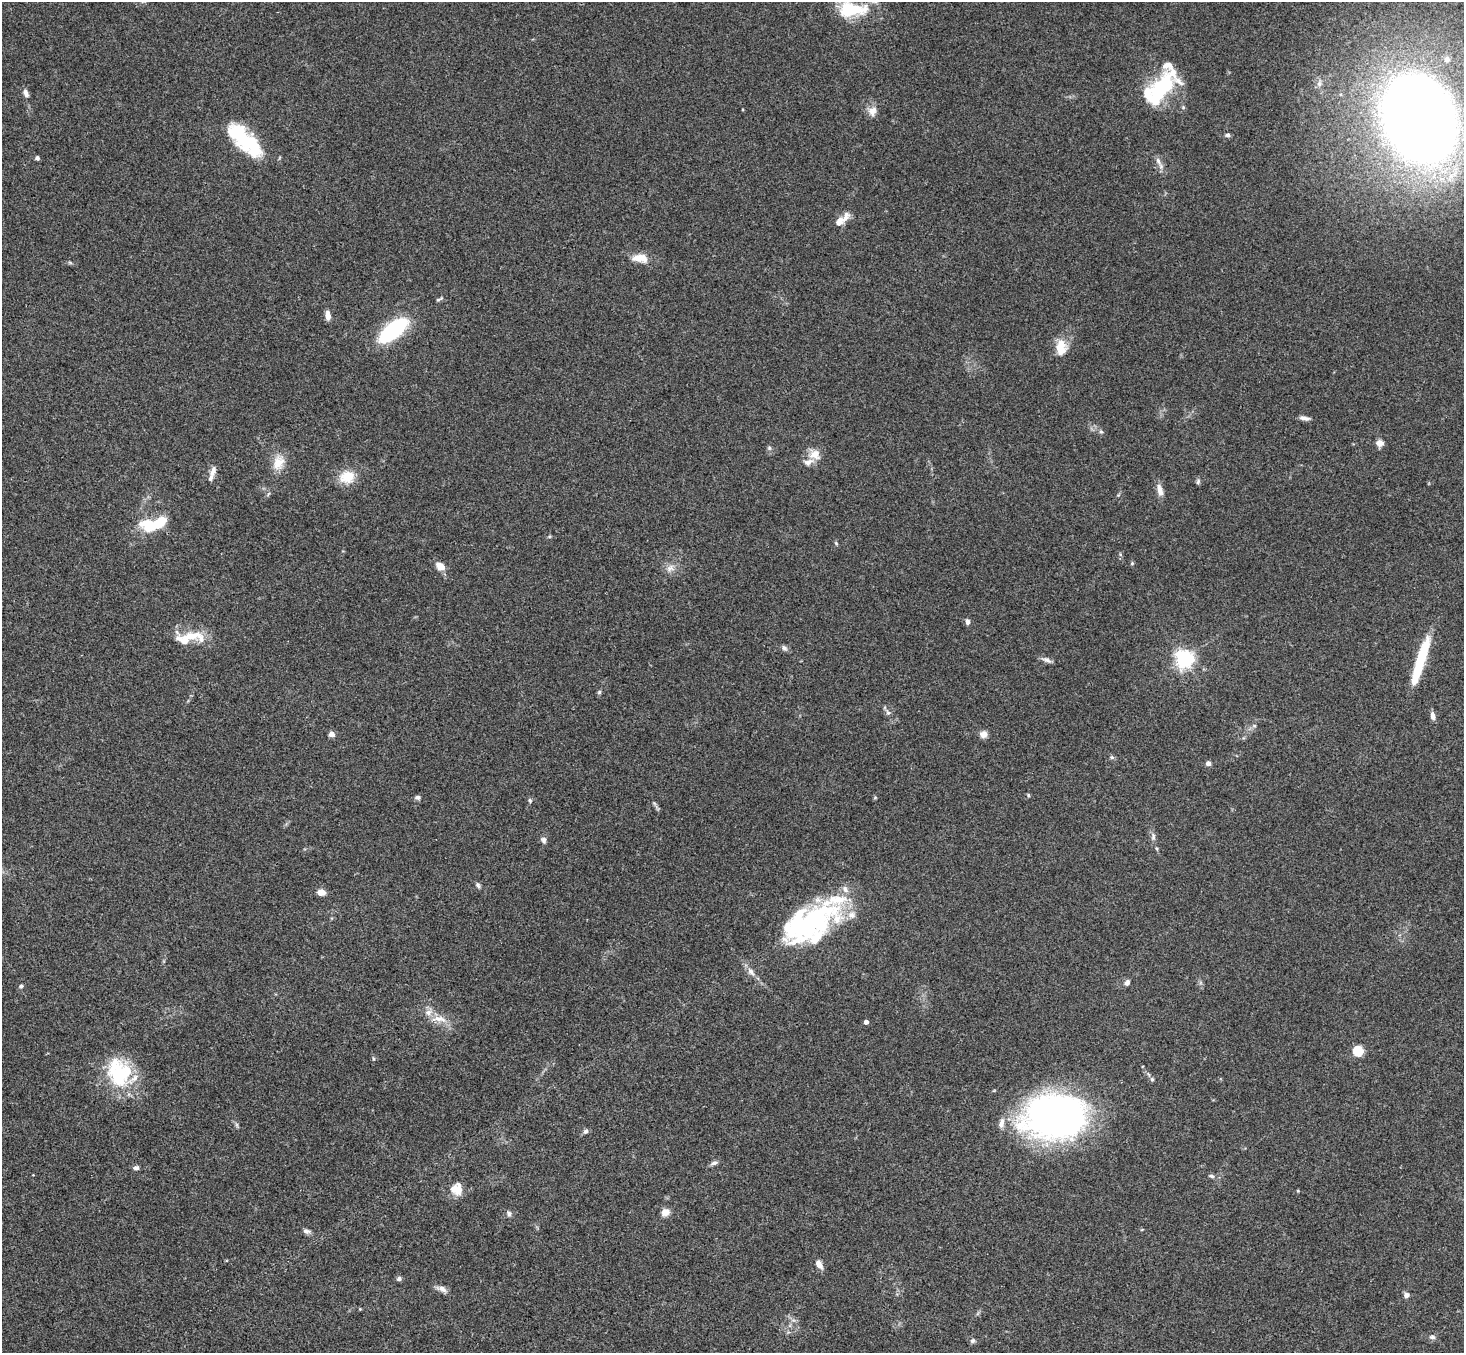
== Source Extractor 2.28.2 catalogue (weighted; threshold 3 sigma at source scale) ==
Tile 7 of 4 x 4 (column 3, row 2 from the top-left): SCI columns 2975-4436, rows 3033-4383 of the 5947 x 5928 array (HDU 1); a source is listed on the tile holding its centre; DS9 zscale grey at full resolution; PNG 1466 x 1355 px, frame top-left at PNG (2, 2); no overlay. Shown black and unused: <1% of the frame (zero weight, under 3 of 4 exposures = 6% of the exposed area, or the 3 px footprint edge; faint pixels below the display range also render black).
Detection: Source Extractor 2.28.2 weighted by HDU 2 'WHT'; one run over the whole footprint, this tile lists its part. Background 0.201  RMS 0.0082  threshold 0.0371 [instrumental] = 3 sigma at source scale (4.5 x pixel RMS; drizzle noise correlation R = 1.50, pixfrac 1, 0.05/0.05 arcsec/px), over >= 5 px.
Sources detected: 95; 2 inside a brighter object's white glare — not listed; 13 inside a brighter listed object's ellipse — not listed separately; the other 80 listed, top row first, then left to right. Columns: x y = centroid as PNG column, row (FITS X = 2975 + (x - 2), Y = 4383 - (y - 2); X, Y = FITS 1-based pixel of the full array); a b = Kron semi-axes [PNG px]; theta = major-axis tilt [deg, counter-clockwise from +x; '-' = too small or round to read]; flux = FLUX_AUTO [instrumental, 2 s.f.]
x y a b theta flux
851 9 33 15 0 41
1447 59 9 8 - 3.6
1319 84 8 6 -70 2.7
1162 87 30 17 40 68
26 93 10 5 -70 3.5
872 111 13 11 68 6.4
1420 118 64 47 -65 1300
1228 135 6 5 - 1.9
247 142 38 20 -38 56
37 158 4 4 - 2
1158 161 10 5 -65 3.1
839 221 12 9 49 6
640 258 19 10 -5 12
439 299 10 3 24 1.4
328 315 10 6 -83 5.1
393 330 31 12 39 87
1061 347 20 13 88 14
1304 418 12 5 -11 3.7
1101 432 5 5 - 1.3
1380 443 10 8 -7 4.3
769 448 6 5 - 1.6
815 454 15 13 0 9.8
278 462 21 14 67 13
213 471 14 7 73 4.6
347 477 20 16 13 16
1198 481 7 5 75 1.6
1160 490 15 7 -75 6
268 494 6 4 70 1.2
1118 495 6 3 71 0.95
154 524 31 12 13 38
836 543 5 4 - 1.1
1132 563 5 5 - 1
440 566 9 6 -35 10
670 568 12 8 36 5
967 622 7 6 - 2.4
191 636 34 11 -4 21
784 648 8 6 -44 2.2
1184 659 6 6 - 370
1047 660 13 6 -22 3.2
1420 660 54 9 72 40
599 692 6 5 - 1.4
888 713 7 5 -50 1.9
1433 716 9 5 -78 4.2
1254 726 6 4 0 1.3
332 734 4 4 - 7.4
983 734 8 8 - 4.9
1112 757 6 4 0 1.3
1208 763 4 4 - 3.8
1028 795 5 4 - 0.91
418 797 7 6 - 2
530 800 6 4 -71 1.4
1153 837 9 5 78 2.4
544 840 8 7 - 2.6
478 885 9 5 -73 1.8
321 892 8 6 -10 7.7
812 921 85 28 35 150
1127 983 7 6 - 2.7
21 986 5 5 - 1.2
439 1019 23 8 -4 9.9
866 1022 4 4 - 4.3
1358 1051 5 5 - 59
119 1073 40 31 -53 57
1152 1079 6 5 - 1.5
1055 1116 68 47 6 300
585 1131 6 6 - 2.2
714 1163 11 5 16 2.4
136 1168 7 5 2 2.4
1211 1176 8 5 -10 1.9
457 1189 14 13 - 13
1298 1191 4 3 - 0.68
665 1212 10 8 30 5.7
509 1214 8 5 -89 2.1
306 1231 10 6 -18 2.6
819 1264 11 6 -61 5.3
399 1279 5 5 - 2.6
442 1289 14 7 -21 4.5
1406 1295 6 5 - 3.6
360 1309 4 4 - 0.7
1432 1337 8 6 -10 2.3
972 1341 7 6 - 1.9
Isophote crosses this tile's border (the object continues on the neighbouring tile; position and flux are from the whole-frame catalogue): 2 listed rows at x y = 851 9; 1420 118